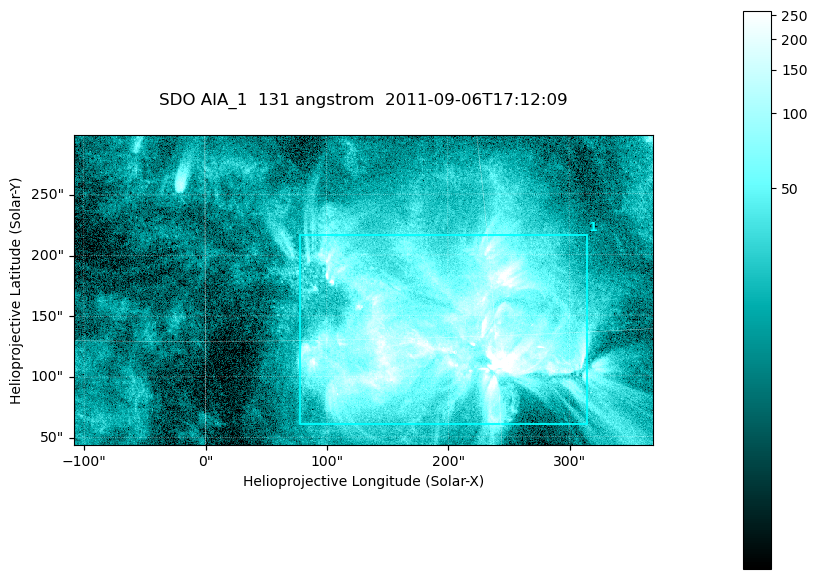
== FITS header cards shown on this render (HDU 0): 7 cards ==
TELESCOP= 'SDO     '           /
INSTRUME= 'AIA_1   '           /
WAVELNTH=                  131 /
WAVEUNIT= 'angstrom'           /
DATE-OBS= '2011-09-06T17:12:09.62' /
CTYPE1  = 'HPLN-TAN'           /
CTYPE2  = 'HPLT-TAN'           /

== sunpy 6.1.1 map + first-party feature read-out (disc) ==
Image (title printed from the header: SDO AIA_1  131 angstrom  2011-09-06T17:12:09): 794 x 424 px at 0.601 arcsec/px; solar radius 952 arcsec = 1585 px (partial field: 4.3% of the solar disc is inside the frame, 100% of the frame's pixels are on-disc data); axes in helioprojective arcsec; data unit not stated in the header (colour bar unlabelled)
Pointing: header CRPIX1/2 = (2043.22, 2045.61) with CRVAL1/2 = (0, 0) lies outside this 794 x 424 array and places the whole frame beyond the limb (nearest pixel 1.29 R_sun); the SolarSoft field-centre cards XCEN/YCEN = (130.1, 171.2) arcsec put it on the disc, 1694 arcsec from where CRPIX/CRVAL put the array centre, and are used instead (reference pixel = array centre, CRVAL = XCEN/YCEN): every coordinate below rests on XCEN/YCEN
Orientation: roll -0.139 deg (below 1 deg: not rotated)
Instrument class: DISC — disc imager (sunpy class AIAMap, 131 A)
Bright regions (active regions / flare kernels): reference = the on-disc median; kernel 7 px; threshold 5 sigma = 72.5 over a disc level ~17.4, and >= 1.15x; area >= 336 px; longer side >= 5 px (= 3 arcsec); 1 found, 1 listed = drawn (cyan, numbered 1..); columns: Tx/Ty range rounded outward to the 2 arcsec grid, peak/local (2 s.f.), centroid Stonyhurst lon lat
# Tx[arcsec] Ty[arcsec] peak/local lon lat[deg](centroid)
1 78..316 60..218 29 +13 +15